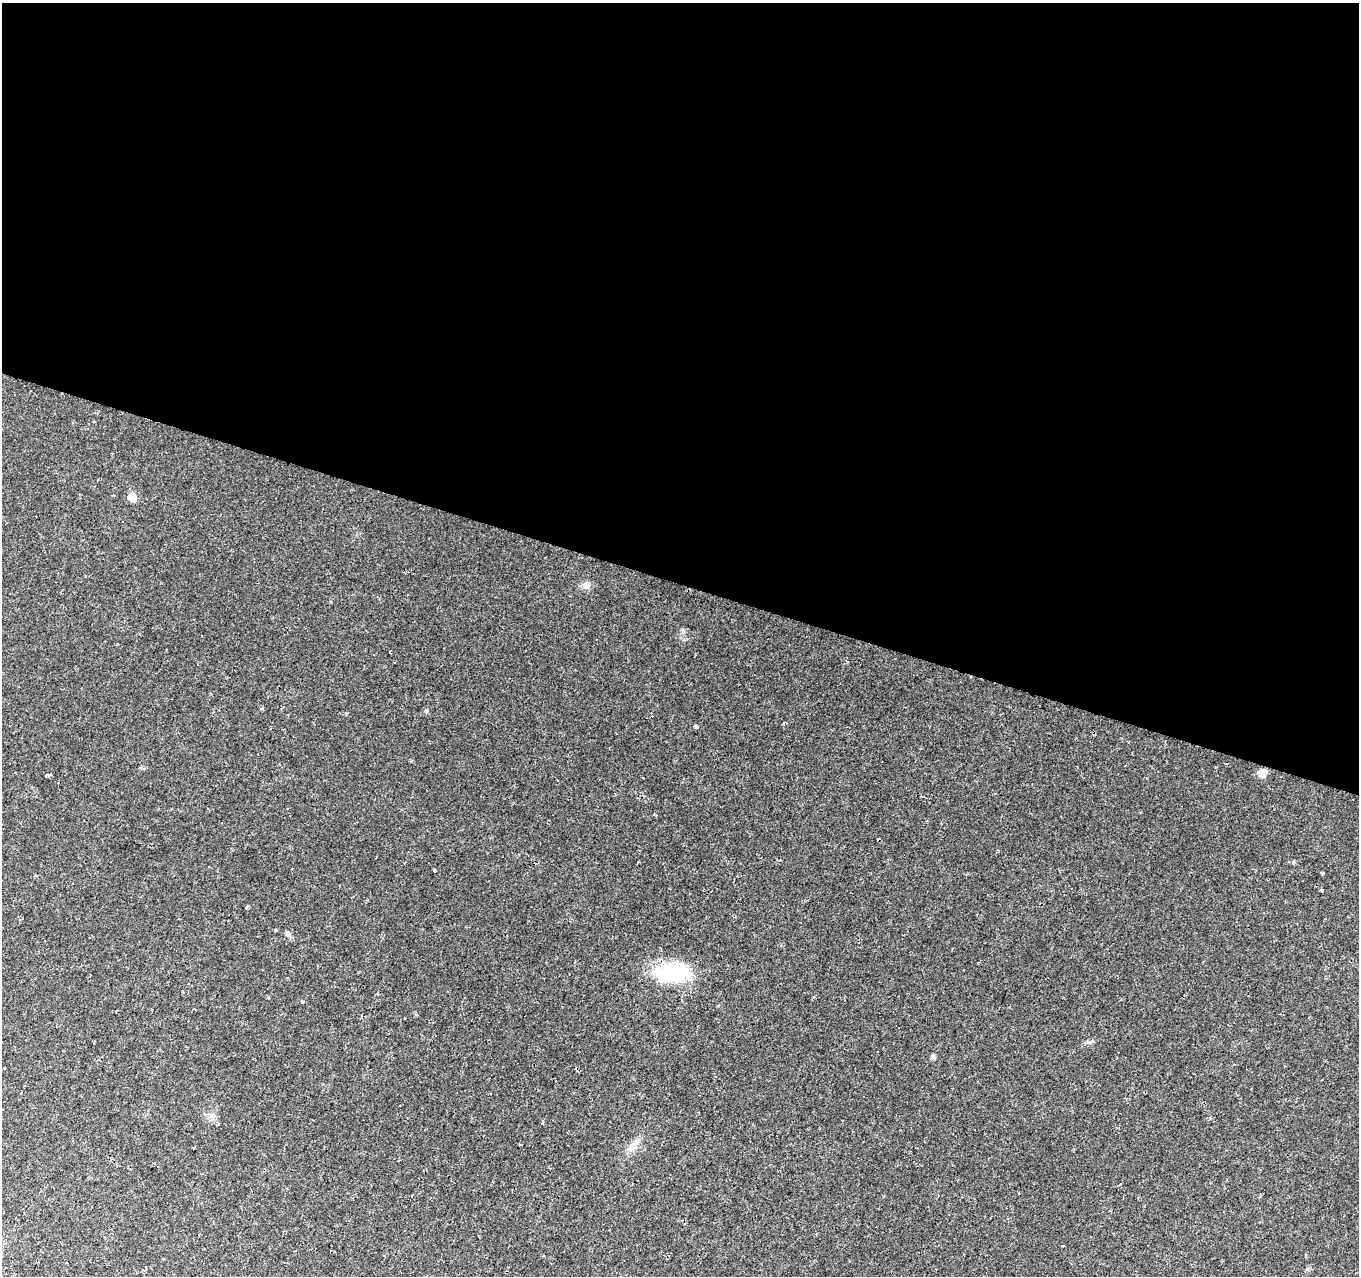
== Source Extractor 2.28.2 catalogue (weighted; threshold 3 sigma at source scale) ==
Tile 3 of 4 x 4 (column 3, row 1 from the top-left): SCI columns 2737-4093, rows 4034-5307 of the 5462 x 5602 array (HDU 1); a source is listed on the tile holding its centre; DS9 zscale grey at full resolution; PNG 1361 x 1278 px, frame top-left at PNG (2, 3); no overlay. Shown black and unused: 46% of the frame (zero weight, under 2 of 3 exposures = <1% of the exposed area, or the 3 px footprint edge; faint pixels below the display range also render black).
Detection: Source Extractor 2.28.2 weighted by HDU 2 'WHT'; one run over the whole footprint, this tile lists its part. Background 0.0289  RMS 0.0042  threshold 0.0189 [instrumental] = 3 sigma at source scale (4.5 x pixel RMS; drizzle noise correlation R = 1.50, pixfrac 1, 0.0396/0.0396 arcsec/px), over >= 5 px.
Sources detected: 19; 1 cosmic-ray / hot-pixel residue — not listed; the other 18 listed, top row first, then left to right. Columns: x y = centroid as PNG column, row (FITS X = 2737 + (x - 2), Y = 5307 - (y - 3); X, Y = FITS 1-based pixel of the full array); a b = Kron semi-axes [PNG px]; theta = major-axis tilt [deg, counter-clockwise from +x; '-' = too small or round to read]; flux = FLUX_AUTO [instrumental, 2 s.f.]
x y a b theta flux
132 497 6 5 - 11
586 585 10 9 - 2.2
262 708 5 3 - 0.49
426 711 5 5 - 0.52
696 727 4 4 - 0.86
1262 773 11 10 - 2.5
49 775 5 3 - 0.83
1323 874 3 3 - 2.2
1322 890 4 3 - 2.1
247 907 4 3 - 0.65
276 930 3 3 - 0.5
288 934 9 5 -38 1.1
672 973 47 23 0 25
302 1002 3 3 - 1.3
405 1018 2 2 - 0.29
933 1057 5 4 - 1.3
631 1148 12 8 45 2.6
1307 1269 5 5 - 0.77
Unlisted compact peaks at least as high as the median listed source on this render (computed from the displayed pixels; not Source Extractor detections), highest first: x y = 434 870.